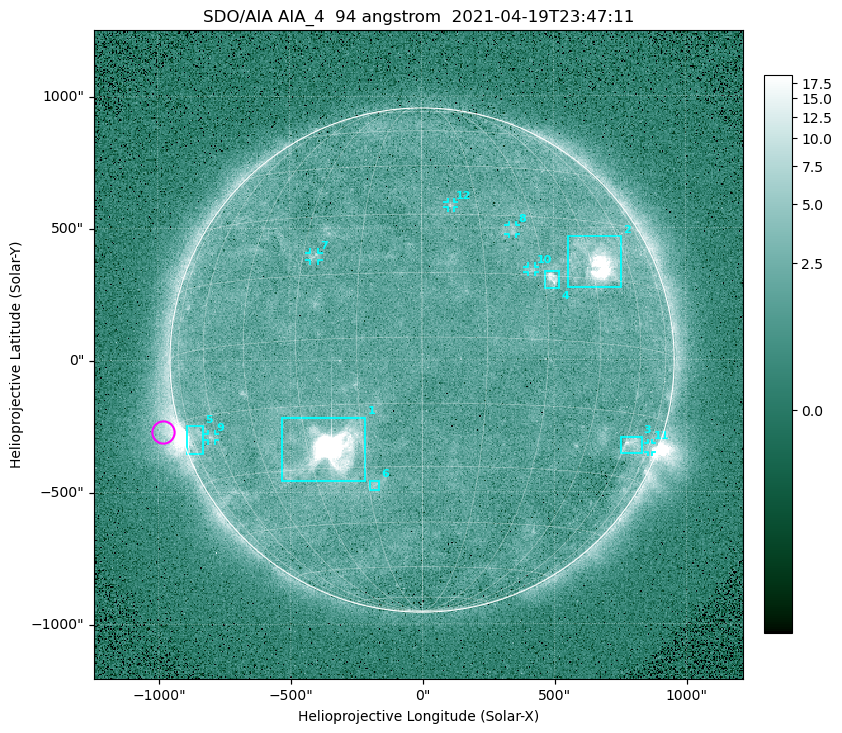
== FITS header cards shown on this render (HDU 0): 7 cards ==
TELESCOP= 'SDO/AIA '
INSTRUME= 'AIA_4   '
WAVELNTH=                   94
WAVEUNIT= 'angstrom'
DATE-OBS= '2021-04-19T23:47:11.12'
CTYPE1  = 'HPLN-TAN'
CTYPE2  = 'HPLT-TAN'

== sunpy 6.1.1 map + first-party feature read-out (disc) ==
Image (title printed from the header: SDO/AIA AIA_4  94 angstrom  2021-04-19T23:47:11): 512 x 512 px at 4.8 arcsec/px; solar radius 955 arcsec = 199 px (full disc in frame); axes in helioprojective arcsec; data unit not stated in the header (colour bar unlabelled)
Orientation: roll -0.137 deg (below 1 deg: not rotated)
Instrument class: DISC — disc imager (sunpy class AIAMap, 94 A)
Bright regions (active regions / flare kernels): reference = the median radial profile (limb darkening/brightening removed); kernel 5 px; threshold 5 sigma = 2.56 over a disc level ~1.82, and >= 1.15x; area >= 9 px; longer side >= 5 px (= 24 arcsec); searched inside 0.97 R_sun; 12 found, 12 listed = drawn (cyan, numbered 1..; 6 of them under ~33 arcsec drawn as corner ticks so the feature stays visible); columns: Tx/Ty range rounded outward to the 10 arcsec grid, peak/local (2 s.f.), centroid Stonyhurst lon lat
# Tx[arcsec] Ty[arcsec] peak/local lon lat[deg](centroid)
1 -540..-210 -460..-210 2196 -24 -26
2 550..760 270..470 38 +47 +19
3 750..830 -360..-290 4.5 +64 -22
4 460..520 270..340 6.8 +32 +14
5 -900..-830 -360..-250 5.9 -72 -19
6 -200..-160 -490..-450 3.1 -13 -35
7 -430..-390 380..410 3 -27 +20
8 330..360 470..510 2.9 +24 +26
9 -810..-780 -300..-280 2.9 -63 -20
10 400..430 330..360 2.8 +27 +16
11 850..870 -350..-310 2.9 +75 -22
12 100..130 580..600 2.9 +8 +33
Off-limb structures (1.02-1.3 R_sun): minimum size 50 px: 6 found; the strongest spans PA ~90..115 deg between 1.02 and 1.21 R_sun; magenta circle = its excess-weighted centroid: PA ~105 deg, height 1.07 R_sun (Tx ~-980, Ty ~-270 arcsec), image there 4.7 x the reference